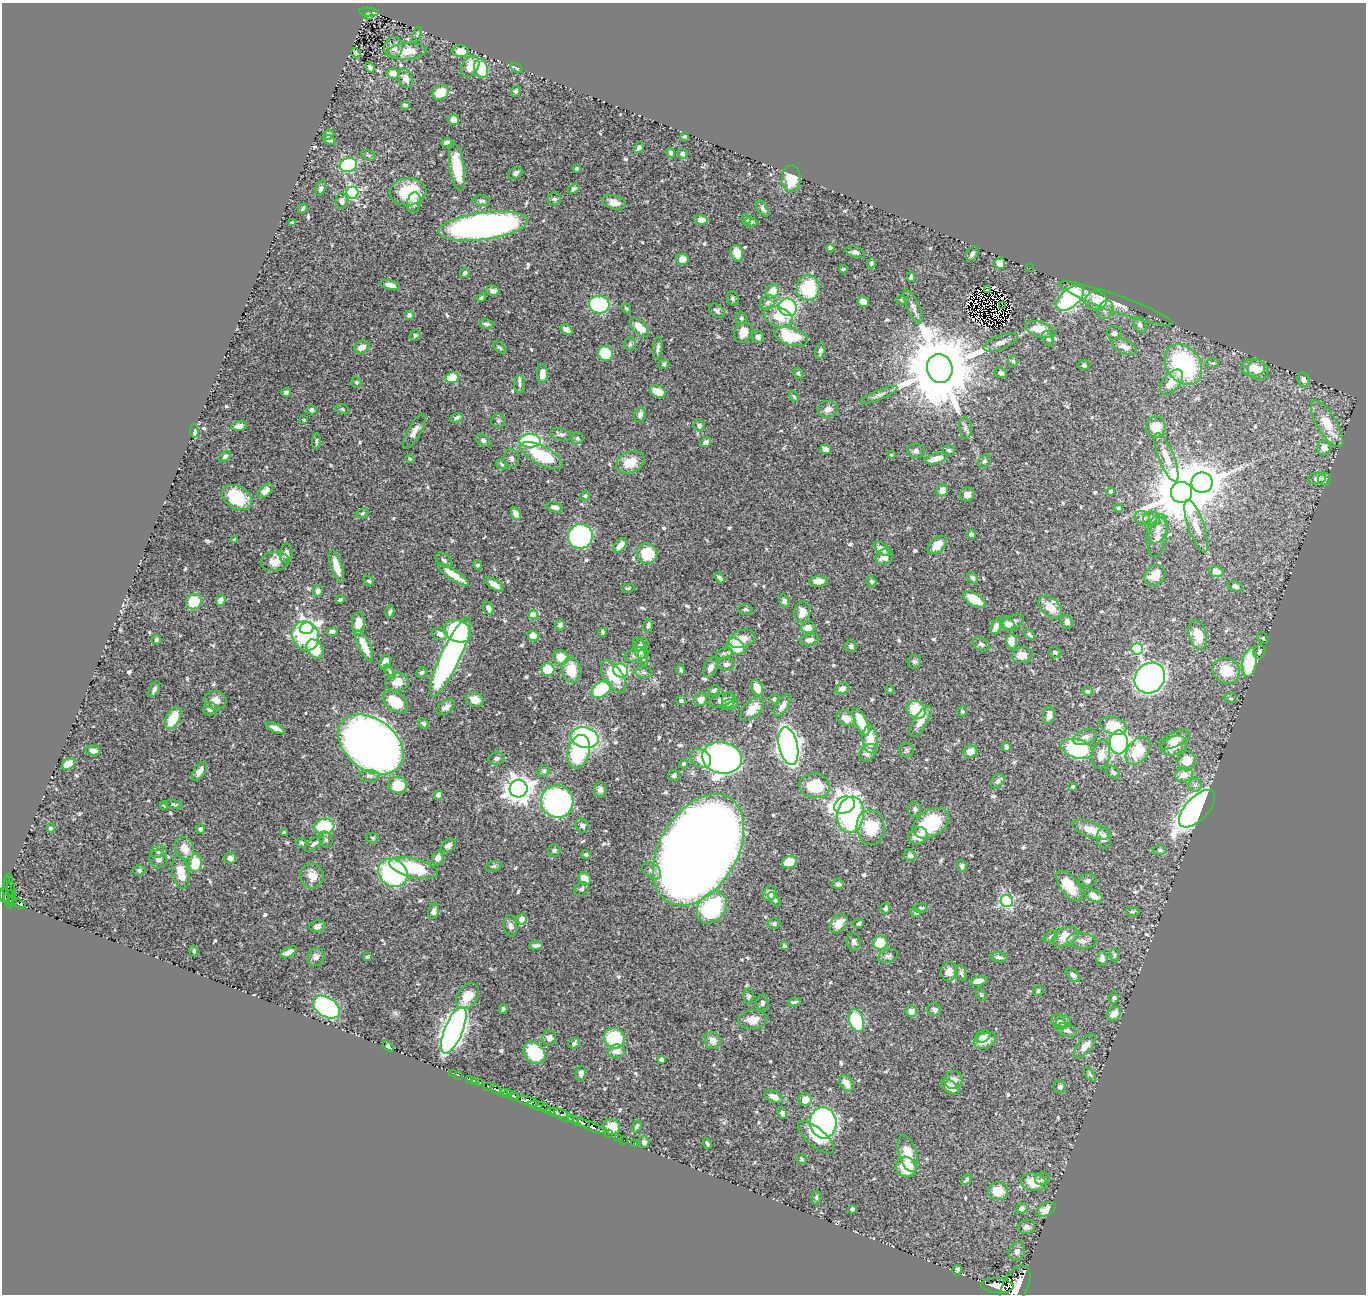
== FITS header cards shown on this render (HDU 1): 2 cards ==
NAXIS1  =                 1364
NAXIS2  =                 1292

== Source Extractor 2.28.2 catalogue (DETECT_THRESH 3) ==
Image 1364 x 1292 px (HDU 1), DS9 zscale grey, 1 PNG px = 1 image px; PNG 1368 x 1296 px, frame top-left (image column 1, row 1292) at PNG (2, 3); each listed source drawn as its Kron ellipse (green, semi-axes under 4 px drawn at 4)
Background 0.602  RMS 0.013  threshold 0.0379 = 3 sigma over >= 5 px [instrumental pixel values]
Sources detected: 619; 3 with non-positive FLUX_AUTO (blend fragments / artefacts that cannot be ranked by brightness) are neither listed nor drawn; of the other 616, the 500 brightest by FLUX_AUTO listed and drawn (116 fainter detections omitted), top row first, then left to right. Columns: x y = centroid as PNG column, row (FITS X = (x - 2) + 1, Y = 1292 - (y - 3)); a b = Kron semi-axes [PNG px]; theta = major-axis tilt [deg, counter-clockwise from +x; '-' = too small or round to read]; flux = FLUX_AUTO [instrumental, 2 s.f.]
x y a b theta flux
369 12 10 3 -5 99
369 15 3 3 - 26
417 35 8 4 68 1.3
393 47 10 9 - 7.1
407 51 19 8 4 13
461 51 8 5 -2 12
356 53 5 3 - 1.5
470 67 11 8 58 16
370 68 5 4 - 2.3
517 68 7 3 -32 1.5
481 69 9 6 -71 33
393 73 6 5 - 9
406 78 10 6 -72 6.3
516 91 6 4 68 1.5
441 93 9 6 34 20
405 105 4 4 - 1.5
454 120 5 5 - 8.9
329 135 5 5 - 1.6
684 137 4 3 - 1.5
329 140 7 4 -29 2.7
447 142 5 4 - 2.6
639 148 6 4 56 2.8
671 153 5 4 - 2.4
683 154 5 4 - 3.4
368 155 8 4 -25 1.4
348 165 9 7 18 92
457 167 24 7 -81 32
576 169 4 3 - 2.1
515 173 8 5 40 2.3
791 179 13 9 -88 21
321 188 8 5 64 2
574 189 6 4 33 2.6
408 192 18 13 5 35
352 193 6 6 - 120
554 199 7 6 - 2
342 201 8 6 -89 2.6
482 201 8 5 -4 2.3
614 202 12 6 -17 6.6
414 203 10 6 80 4.2
763 208 9 5 -58 2.6
303 209 5 3 - 1.4
746 219 5 4 - 1.3
701 220 7 5 -6 5.8
750 222 7 4 -3 2.1
292 223 4 3 - 1.8
483 226 45 13 8 380
830 248 4 4 - 2.3
855 252 10 5 -15 2.5
737 253 8 6 -69 14
972 254 8 5 56 3.2
682 259 6 5 - 6.7
871 263 5 4 - 1.9
1000 263 6 5 - 7.1
1030 268 2 2 - 8.3
843 269 4 4 - 1.4
465 273 5 4 - 2.3
911 277 5 4 - 2.3
390 285 10 4 -15 5.8
808 288 13 11 78 53
987 289 3 2 - 2.6
493 291 7 5 -11 3.9
772 291 8 6 63 13
481 297 5 4 - 1.6
733 298 7 5 -70 1.7
1070 298 16 9 42 160
902 300 6 4 -16 1.5
1096 300 11 9 1 17
863 302 6 5 - 6
767 303 8 7 - 3.1
1116 303 60 8 -20 14
599 305 10 8 -9 92
1003 305 3 2 - 1.5
913 306 19 6 -66 4.2
788 307 9 8 - 130
626 308 5 4 - 1.5
1105 310 9 7 64 3.9
717 311 9 6 -37 2.8
409 315 4 4 - 4.7
778 317 15 9 -22 16
741 318 6 5 - 1.7
487 324 7 4 -8 2.3
1140 325 8 6 -59 2.9
639 327 12 6 -44 13
1040 329 16 7 -18 16
567 330 6 4 -36 5.1
743 332 10 8 64 9.8
1114 333 7 7 - 2.6
415 335 5 5 - 1.6
791 336 17 9 -16 36
758 337 6 6 - 2.6
1048 338 8 5 -66 2.4
1000 342 18 6 21 5.4
630 344 7 5 86 1.7
362 347 8 6 21 6
500 347 8 4 -41 1.4
1124 347 13 6 -23 6.7
658 348 11 4 82 2.9
820 351 8 5 78 2.4
605 353 8 7 - 32
1013 361 5 5 - 1.6
1213 363 6 5 - 1.4
664 364 5 4 - 1.3
1084 365 6 5 - 1.5
1183 365 22 16 -54 110
940 368 14 12 -75 13000
1253 368 12 9 2 8
1258 370 10 9 - 14
798 373 6 4 -56 1.4
1001 373 6 5 - 2.6
542 374 10 5 88 8.2
452 378 7 5 7 21
1303 380 7 6 - 3.6
356 382 5 5 - 1.3
1171 382 15 8 50 14
520 384 9 5 86 2.4
286 392 5 4 - 2.7
658 392 8 5 -25 18
879 395 20 5 23 3.9
794 396 6 4 -63 1.3
342 409 7 5 -18 1.4
828 409 10 8 9 4.9
312 410 5 4 - 2.6
640 415 7 5 76 3.1
457 418 7 4 21 2.2
304 420 4 3 - 1.6
498 421 7 6 - 2
1327 424 27 9 -59 22
699 425 6 5 - 2.6
239 426 8 4 8 4.6
1156 427 10 9 - 16
965 428 11 6 -84 2.9
194 431 7 4 -87 2.6
414 431 19 6 60 6.2
561 434 11 5 -12 3.1
577 438 6 5 - 1.5
316 441 8 4 88 1.8
483 441 7 5 -26 2.6
530 441 11 6 -2 80
706 442 5 4 - 4.1
1324 448 7 7 - 8.5
826 449 5 4 - 3.8
949 450 6 5 - 2.3
916 451 9 7 -5 2.8
542 455 23 9 -27 45
891 455 3 3 - 1.3
225 456 7 4 39 1.9
1166 457 26 7 -69 12
410 459 4 3 - 1.4
511 459 9 7 -81 2.8
936 459 12 5 14 8.9
984 461 7 5 50 1.8
630 462 15 10 23 16
502 464 6 4 -41 1.3
1317 479 9 5 7 4.1
1324 479 6 6 - 5.1
1202 483 10 10 - 1300
942 490 6 5 - 8.5
265 491 9 5 43 6
1110 491 4 4 - 2
1181 492 10 10 - 6900
967 494 7 7 - 4.9
585 496 5 4 - 1.5
237 497 16 11 -31 37
555 507 8 5 -16 4.1
1118 508 4 4 - 1.5
362 513 6 4 24 1.3
516 514 6 4 -66 6.1
1142 518 8 7 - 3.8
1152 519 8 7 - 3.8
1196 526 28 8 -71 11
1157 529 15 9 72 7.2
971 534 4 4 - 2.4
580 536 12 12 - 210
1158 537 20 9 79 7.6
235 540 3 3 - 1.4
620 545 8 5 50 7.9
937 545 11 7 42 11
882 549 9 5 -37 4.2
286 553 10 6 82 4.9
647 554 11 10 - 28
884 557 9 7 38 6.7
444 560 9 6 -37 2.2
275 561 14 9 7 11
478 565 4 4 - 1.3
337 566 17 5 -73 14
1216 572 7 5 -18 6.8
453 575 18 5 -33 17
1155 575 11 9 42 12
720 578 6 4 -57 1.5
972 578 6 4 -51 2.3
369 581 5 4 - 1.6
818 581 9 5 0 8.1
872 581 5 5 - 2.2
494 584 11 5 -34 7.4
1235 586 8 5 -10 3.1
628 588 6 4 12 1.3
318 591 6 5 - 3.1
974 599 13 6 -32 22
221 600 5 4 - 7.6
340 600 4 4 - 1.9
784 601 6 5 - 2.7
194 602 8 7 - 26
1050 607 14 9 -44 13
488 608 7 4 -60 3.5
745 609 7 5 1 1.5
390 612 6 4 77 1.8
802 612 11 7 82 9.9
533 615 5 4 - 26
1013 622 12 6 25 4.6
1067 622 7 5 -74 2.9
358 623 11 6 85 11
1007 624 9 5 -41 3.3
560 625 5 5 - 2.3
648 625 6 4 71 2.3
996 626 8 5 73 5.5
808 627 7 6 - 7.6
307 628 7 6 - 290
332 631 6 4 0 2.6
458 631 14 10 -23 87
602 632 4 3 - 1.4
440 634 8 6 -21 4.3
1030 635 6 4 -43 1.6
1198 635 15 8 -76 20
306 636 15 13 -62 100
533 636 6 5 - 12
1263 638 6 4 -44 1.4
742 639 13 8 20 7.5
156 640 5 4 - 1.8
809 640 9 5 9 4.5
1011 641 7 5 -89 9.7
981 644 9 6 -31 2.3
641 645 7 6 - 2
364 646 17 5 -65 18
851 646 6 5 - 2.7
736 647 9 7 -42 39
639 648 11 6 -74 3.3
315 649 10 7 -55 27
1137 649 6 5 - 78
1259 652 7 6 - 1.8
724 653 8 5 19 2.1
1055 653 6 5 - 2.1
636 654 12 6 15 6.3
1022 655 10 8 5 8.4
450 657 43 9 65 370
561 657 8 7 - 13
643 658 8 4 -73 1.7
385 662 7 5 65 8.8
914 662 7 6 - 1.8
1250 662 15 7 83 70
726 664 9 6 3 3.5
711 667 11 6 65 4.6
548 670 6 6 - 20
571 670 13 9 -85 18
621 670 8 6 -32 41
681 670 5 4 - 1.9
1226 671 14 12 -33 24
390 672 8 4 -56 1.6
422 672 6 5 - 1.4
644 672 9 5 -6 2.2
614 676 18 9 -57 24
1150 678 16 14 45 520
397 682 11 9 12 10
757 688 8 5 -65 9.4
154 689 9 4 62 3.1
601 689 11 7 33 49
842 689 7 5 27 4.4
714 690 6 4 39 1.9
890 690 4 4 - 1.4
1087 691 5 5 - 2.1
1231 698 6 5 - 1.4
701 699 7 6 - 6.1
774 699 4 3 - 1.5
215 700 11 9 -11 6.8
475 700 9 7 -25 7.8
721 700 13 6 17 5.7
729 700 8 6 69 3.5
681 701 5 4 - 2.1
395 702 14 8 -35 23
729 704 8 5 12 4.8
783 705 13 6 55 5.6
446 707 10 6 33 4.1
210 709 7 6 - 3.9
752 709 14 8 46 14
916 710 10 8 -36 30
962 712 5 5 - 1.5
1049 715 9 5 83 6
173 718 12 7 61 22
846 718 9 7 -30 9.2
861 722 15 6 -65 27
921 722 18 6 58 8.3
424 724 6 4 -47 1.4
1113 726 13 8 -15 30
275 728 10 4 -24 5.9
1085 737 12 7 21 5.6
584 738 14 10 -13 140
870 739 14 7 -85 12
1175 740 17 7 25 9.7
1119 742 12 9 90 180
371 744 36 25 -38 1300
788 746 19 9 -77 530
1174 746 13 9 23 11
1006 747 4 3 - 2.1
1077 749 16 9 -16 76
906 750 7 7 - 1.8
93 751 8 5 -10 4.2
1138 751 15 10 53 29
579 752 17 10 75 73
970 752 7 6 - 8.3
868 753 10 7 46 4.7
1101 755 14 9 80 10
497 758 8 6 8 2.7
701 758 11 8 -40 12
722 758 20 15 -11 560
1187 761 10 9 - 15
68 764 7 5 30 17
684 764 4 4 - 2.1
199 771 10 5 55 4.9
544 771 6 5 - 2.1
1113 772 8 5 -33 1.9
674 775 6 5 - 1.6
1184 775 9 7 12 8.1
369 776 10 6 -4 2.9
998 781 8 5 48 2.4
398 785 9 8 - 26
1195 785 6 6 - 2.4
815 786 15 12 -6 31
1073 787 4 3 - 1.4
519 789 9 8 - 900
600 790 7 6 - 2.7
438 795 5 4 - 5.4
557 802 16 16 - 220
164 805 4 3 - 1.3
174 805 9 4 -13 1.5
844 805 11 8 24 610
915 809 7 6 - 1.8
1197 809 23 11 47 550
850 815 18 13 80 110
931 823 20 13 33 51
324 826 10 8 7 56
582 826 7 6 - 2.9
871 827 18 14 -85 30
51 828 4 4 - 1.6
200 829 5 4 - 2.2
1091 830 20 7 -19 15
284 833 4 4 - 2.4
918 836 10 8 30 8.2
373 838 6 5 - 1.3
1104 838 11 7 -88 4.8
326 840 8 6 -74 2.2
302 843 5 5 - 1.6
314 844 11 5 36 3.3
448 846 8 6 35 3.4
185 848 12 9 -65 11
554 850 6 6 - 1.5
699 850 61 38 59 2900
1160 850 7 5 0 1.6
159 852 8 6 16 2.7
586 855 5 4 - 1.5
910 855 6 6 - 3.2
230 858 6 5 - 4.5
438 858 7 5 72 5.4
158 859 9 8 - 5.1
789 862 7 6 - 23
195 863 9 6 85 24
493 866 8 5 18 1.7
962 866 6 5 - 2
414 868 25 9 -14 53
139 870 6 5 - 2
652 871 11 7 -38 4
181 872 16 8 -78 15
393 873 15 13 -39 100
312 876 12 11 - 9.9
9 879 5 3 - 13
585 879 7 5 -34 14
1088 881 9 6 7 2.6
838 884 5 5 - 2.8
1069 886 18 9 -54 21
11 889 7 3 -82 51
581 889 8 6 36 2.3
8 892 16 4 -85 150
12 893 2 2 - 15
770 894 8 6 58 5.5
4 896 7 4 -80 310
1094 896 9 5 -28 6
774 899 8 4 -54 1.8
13 901 5 3 - 98
1007 901 6 6 - 110
19 904 7 3 -21 69
712 908 17 13 50 99
885 908 5 4 - 2.7
920 908 7 4 8 1.7
433 911 8 5 78 3.2
916 912 5 4 - 1.9
1133 912 7 4 -6 1.3
522 919 5 4 - 19
839 923 11 7 47 9.6
774 924 6 5 - 1.7
859 924 5 4 - 1.8
318 926 8 6 10 3.4
511 926 10 6 -83 3.1
1051 936 8 5 34 2.1
1065 937 14 9 26 15
1082 941 15 7 -6 5.2
854 942 9 6 -81 3.1
880 943 7 7 - 21
536 945 7 4 8 3.2
784 946 4 3 - 1.4
194 951 5 4 - 1.4
288 952 9 4 26 3.7
1114 955 7 4 -83 1.5
888 956 10 6 18 3.1
316 957 9 8 - 3
368 957 4 3 - 2.2
999 957 8 5 -13 2.3
1102 958 7 5 83 3.9
949 972 9 8 - 8.3
961 973 8 5 -70 2.1
1073 975 8 5 -41 2.9
979 981 8 4 11 10
1038 991 5 5 - 1.7
981 994 7 4 -63 1.4
468 996 14 10 54 15
748 996 7 5 -89 1.7
1114 998 6 4 79 1.6
794 1002 6 3 10 1.6
763 1003 8 6 -87 3
326 1007 15 9 -34 160
503 1009 5 3 - 1.5
934 1010 7 6 - 2.2
911 1011 6 5 - 7
1114 1014 7 6 - 8.8
753 1020 14 9 6 9.4
856 1021 12 7 -71 53
1059 1021 7 6 - 3
1063 1022 7 6 - 2.4
454 1030 25 9 67 650
1067 1030 11 6 -23 4
983 1036 8 6 27 4.4
549 1038 7 7 - 5.1
614 1038 10 10 - 67
713 1040 8 8 - 6.6
985 1041 11 7 21 12
574 1043 6 4 39 2.4
1085 1046 14 7 48 8.2
388 1047 6 3 -39 1.6
616 1051 8 6 6 7.1
534 1053 12 9 -48 36
661 1059 4 4 - 2.5
452 1073 2 2 - 3.5
581 1073 7 5 82 4.4
459 1075 2 2 - 4.5
1090 1075 8 4 -51 1.4
470 1079 3 2 - 17
953 1080 9 9 - 6.6
475 1082 2 2 - 12
480 1083 3 3 - 34
846 1083 9 6 -55 6.5
488 1086 3 3 - 54
950 1087 10 6 -34 10
1060 1087 6 6 - 3
496 1089 6 3 -27 150
503 1093 3 3 - 200
508 1093 4 4 - 330
514 1096 5 3 - 110
774 1097 10 5 -25 5.8
805 1100 7 6 - 7.3
528 1101 11 4 -17 1100
538 1106 11 4 -11 340
546 1109 5 3 - 210
557 1113 11 4 -13 210
782 1113 6 4 -71 3
564 1116 11 5 -29 23
579 1122 12 4 -21 700
823 1123 16 13 -84 210
591 1126 14 3 -24 500
637 1126 6 4 61 2
612 1127 8 7 - 8.7
608 1134 3 2 - 8.2
816 1137 22 9 -40 15
618 1138 2 2 - 8
624 1140 2 2 - 6
644 1142 5 5 - 2.4
635 1144 2 2 - 6.2
707 1144 5 3 - 1.7
908 1154 19 9 -73 14
801 1159 5 4 - 1.3
906 1167 10 10 - 31
966 1179 6 3 49 1.5
1042 1179 7 6 - 2
1034 1182 13 8 -12 15
998 1191 10 9 - 14
816 1197 7 5 89 1.5
1021 1208 6 5 - 2.2
852 1209 4 4 - 4.2
1046 1209 10 6 29 8.5
1026 1227 8 7 - 3.6
1017 1251 9 8 - 3.5
957 1270 5 4 - 2.4
997 1285 16 7 -4 1700
1015 1286 21 12 60 3600
At the frame edge (FLAGS 8, measured only in part): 2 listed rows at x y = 4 896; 1015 1286
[116 fainter detections neither listed nor drawn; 3 non-positive-flux detections neither listed nor drawn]